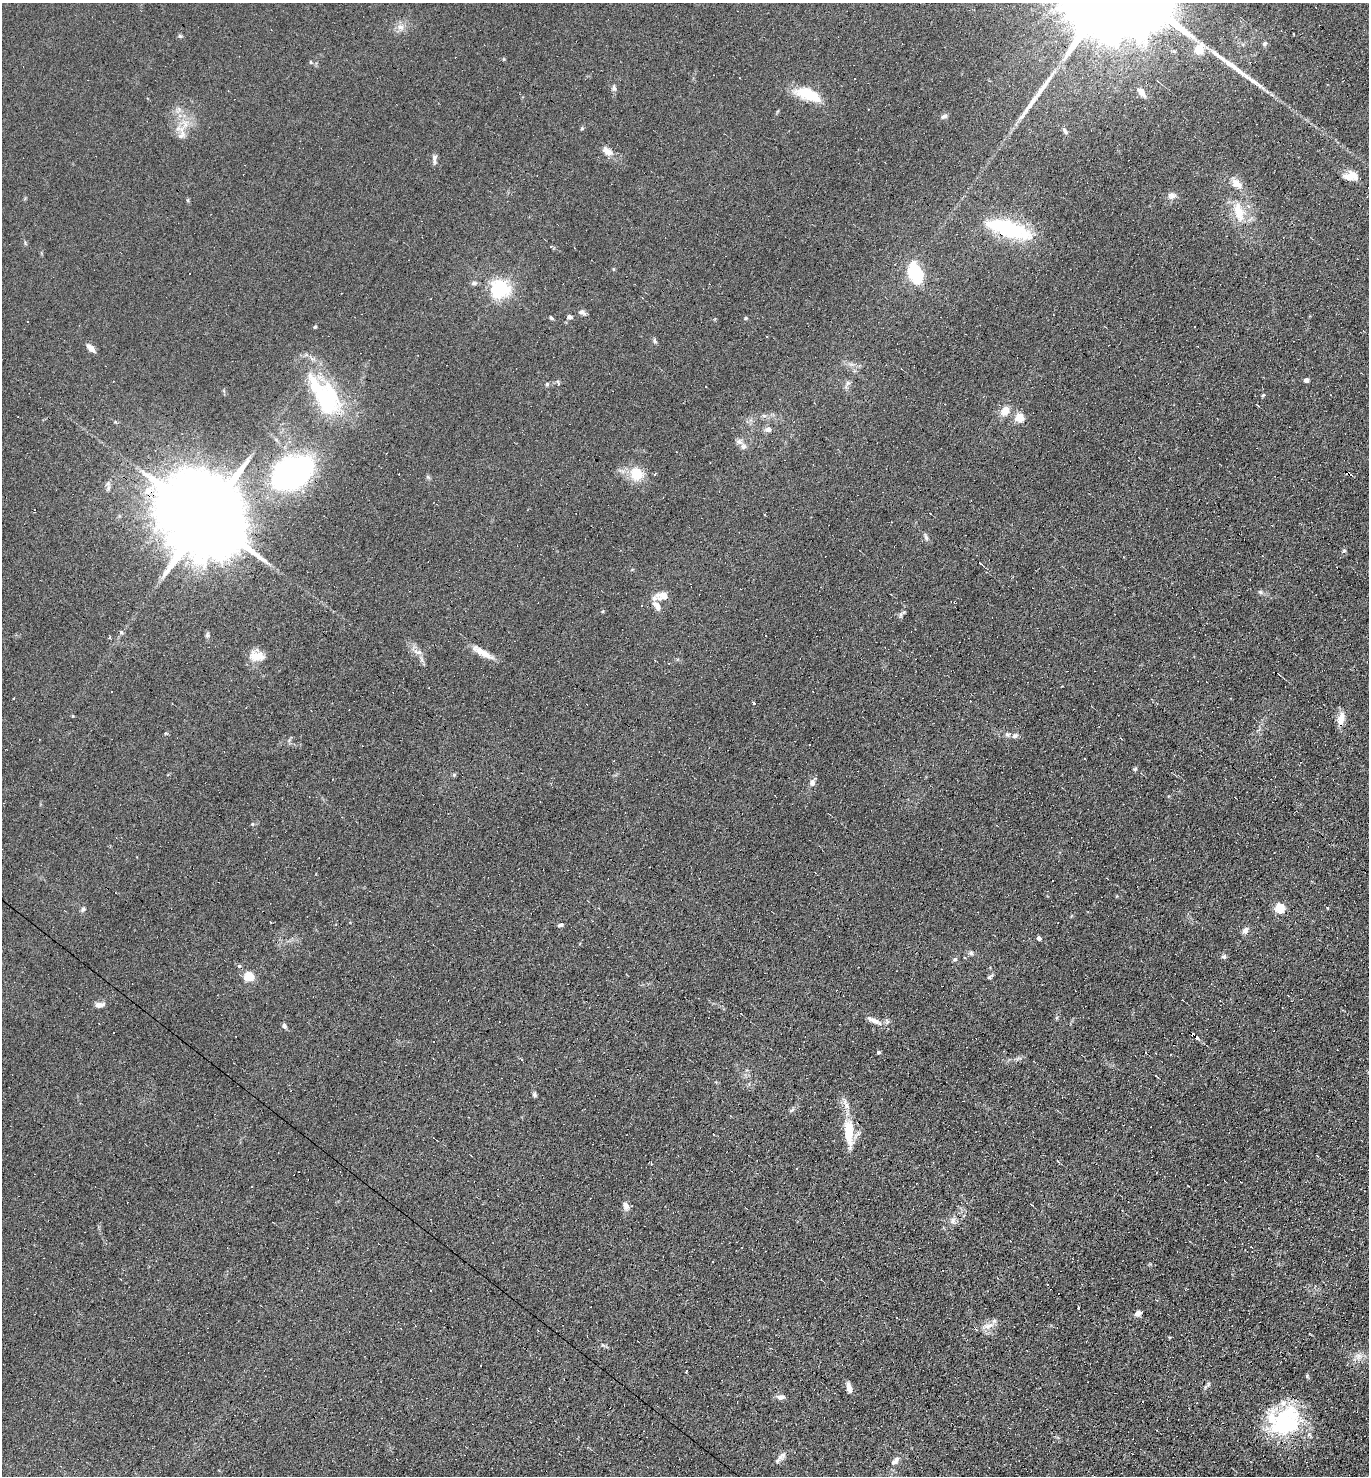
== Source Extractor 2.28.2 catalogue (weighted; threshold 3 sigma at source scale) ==
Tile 6 of 4 x 4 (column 2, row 2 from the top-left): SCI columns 1515-2881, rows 2951-4424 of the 5904 x 5899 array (HDU 1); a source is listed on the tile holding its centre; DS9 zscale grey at full resolution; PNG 1371 x 1478 px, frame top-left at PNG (2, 3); no overlay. Shown black and unused: <1% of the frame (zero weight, under 4 of 8 exposures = <1% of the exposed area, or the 3 px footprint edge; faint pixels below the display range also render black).
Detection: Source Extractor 2.28.2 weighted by HDU 2 'WHT'; one run over the whole footprint, this tile lists its part. Background 0.0782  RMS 0.0066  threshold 0.0268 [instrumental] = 3 sigma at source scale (4.09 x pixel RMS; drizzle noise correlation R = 1.36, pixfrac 0.8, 0.05/0.05 arcsec/px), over >= 5 px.
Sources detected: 178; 4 inside a brighter object's white glare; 53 cosmic-ray / hot-pixel residue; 2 long thin detections or spike segments (spike, bleed or trail) — not listed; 7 inside a brighter listed object's ellipse — not listed separately; the other 112 listed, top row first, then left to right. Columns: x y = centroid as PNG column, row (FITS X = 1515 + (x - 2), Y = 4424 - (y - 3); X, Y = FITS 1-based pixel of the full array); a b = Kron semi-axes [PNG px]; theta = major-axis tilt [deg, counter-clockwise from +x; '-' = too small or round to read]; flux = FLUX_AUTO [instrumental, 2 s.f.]
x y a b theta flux
401 27 9 8 - 3.4
180 36 6 5 - 0.96
1265 44 6 6 - 1.2
1199 49 7 7 - 15
310 62 5 3 - 0.62
614 88 8 5 -76 1.4
1142 92 10 6 -54 4.4
809 95 29 11 -20 22
944 116 9 5 27 1.7
582 128 5 5 - 0.8
1065 131 10 5 -57 1.7
182 135 15 9 57 5
607 151 15 9 -27 4.7
435 157 8 7 - 2
1354 175 16 8 -44 4.9
1172 196 11 9 7 3
1239 212 31 13 -77 16
1009 229 47 15 -17 53
189 274 3 3 - 1.4
915 274 23 20 78 23
474 283 8 5 9 1.5
500 289 6 6 - 270
582 312 10 6 -27 2.1
569 317 6 5 - 2.1
551 318 6 4 -46 0.9
746 318 5 4 - 0.84
315 327 4 3 - 1
767 336 3 3 - 1.2
654 341 7 5 -58 1.3
91 348 11 6 -43 3.8
1306 380 5 5 - 2.1
848 383 6 6 - 1.5
547 384 5 5 - 0.93
706 387 3 2 - 0.5
1263 395 6 4 44 0.69
327 401 39 29 -87 55
1257 405 5 2 - 0.58
1005 411 13 10 57 6.3
764 416 6 4 0 1.2
1020 417 5 5 - 25
768 429 7 6 - 2.9
289 441 5 5 - 1.2
744 446 8 7 - 2.4
292 473 39 26 34 190
1347 473 4 4 - 13
636 474 13 11 -44 16
428 477 7 4 -71 0.93
108 488 9 5 58 1.6
765 515 3 3 - 1.8
205 517 24 18 -43 13000
926 537 10 5 -71 1.6
1344 550 5 4 - 0.9
1260 592 6 5 - 1.1
664 595 12 9 -15 5
657 606 11 7 -53 4.2
603 611 5 3 - 0.56
900 615 11 4 70 1.5
121 632 6 4 -89 0.98
207 635 7 6 - 1.4
109 638 3 3 - 1.1
417 652 13 6 -14 3.1
482 652 33 7 -30 8
257 656 19 12 -5 8.5
754 703 3 2 - 8.4
1341 718 15 9 77 6.2
1007 734 8 6 7 1.6
1015 736 8 6 28 1.9
1084 759 3 2 - 0.52
1135 769 5 5 - 0.92
454 775 5 5 - 0.8
812 783 8 7 - 2.7
252 824 6 4 -89 0.66
1280 908 5 5 - 36
83 909 7 5 39 1.3
561 925 7 4 16 1.4
1245 930 10 6 51 2.4
1039 939 4 3 - 31
971 953 6 6 - 1.3
955 959 7 6 - 1.2
239 966 5 5 - 0.86
249 976 5 5 - 36
990 977 8 4 38 1.1
99 1005 11 6 4 3.4
1056 1018 6 4 89 0.75
874 1021 21 7 -26 4.6
284 1025 6 5 - 1.6
1193 1035 4 3 - 37
878 1052 4 4 - 1.2
1156 1076 4 2 - 0.51
534 1094 6 5 - 1.3
792 1110 7 4 34 1.1
849 1132 37 12 -88 17
1058 1161 5 3 - 0.62
651 1163 4 2 - 0.58
252 1186 3 2 - 0.63
1188 1186 3 2 - 0.41
626 1206 11 7 -59 3
953 1221 11 6 56 2.7
713 1261 2 2 - 0.52
431 1291 2 2 - 0.42
1079 1308 3 2 - 1.5
1138 1313 7 6 - 3
987 1326 17 7 13 4.9
1359 1357 12 8 -71 3.8
481 1365 3 2 - 0.5
1208 1384 7 4 72 1.1
849 1387 12 5 -75 3.8
781 1397 9 6 8 2.8
1283 1422 42 26 64 54
1309 1434 8 6 -58 1.6
780 1457 11 5 -16 2.1
895 1461 14 7 42 3.1
Overlapping masked pixels (flux is a lower limit): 4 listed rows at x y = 1009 229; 1347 473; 205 517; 1193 1035
Unlisted compact peaks at least as high as the median listed source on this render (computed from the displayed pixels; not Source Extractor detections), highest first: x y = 1224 957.